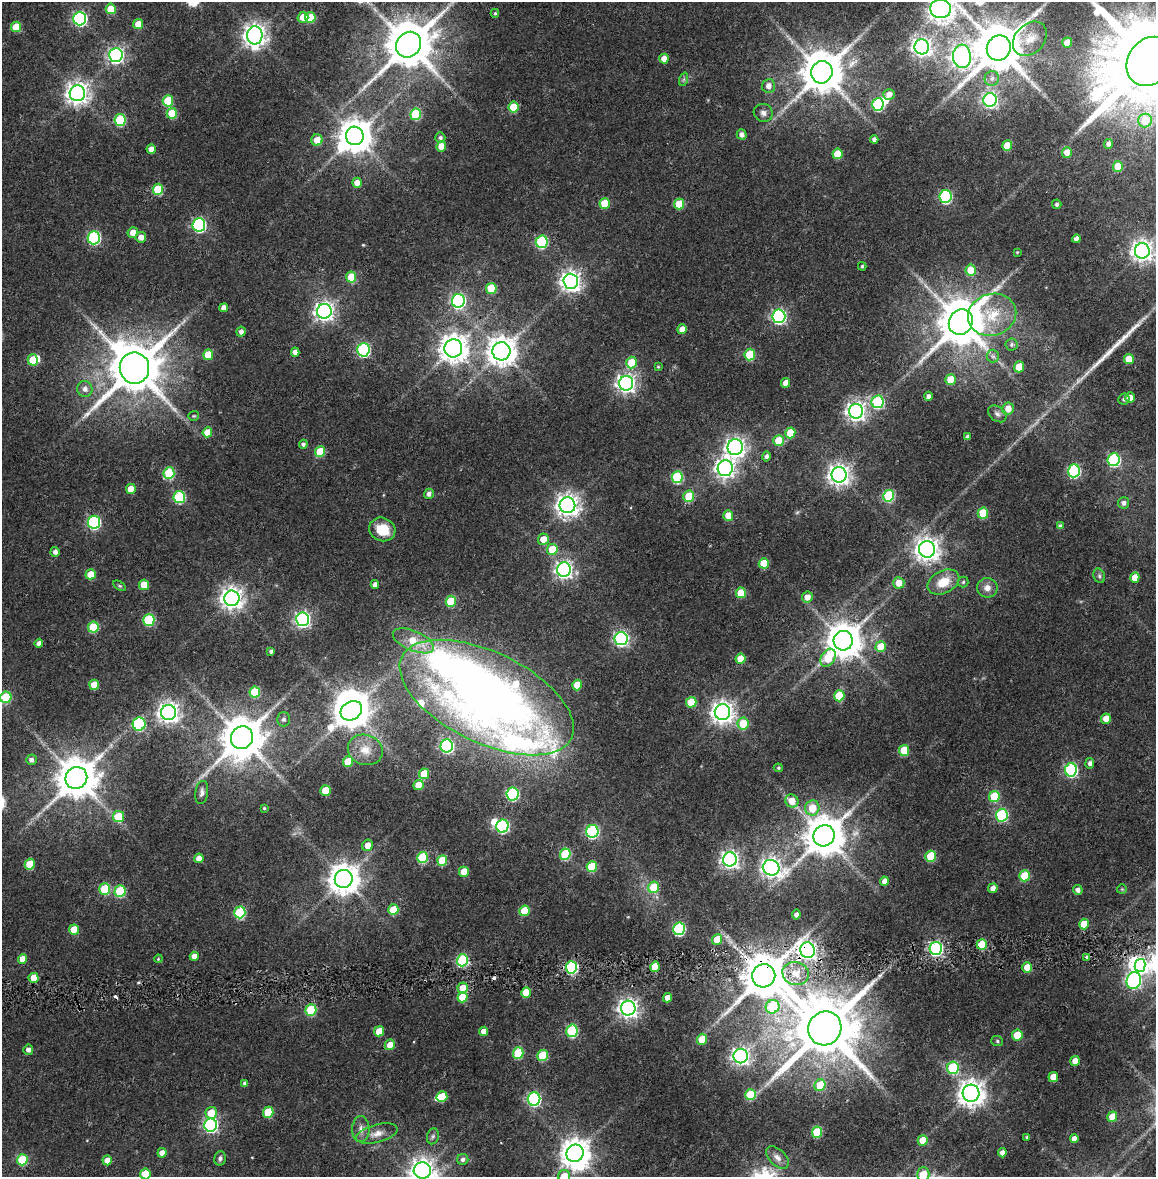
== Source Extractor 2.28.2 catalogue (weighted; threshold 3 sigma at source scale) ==
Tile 7 of 4 x 4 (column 3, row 2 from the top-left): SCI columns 2323-3476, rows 2425-3599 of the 4634 x 4850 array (HDU 1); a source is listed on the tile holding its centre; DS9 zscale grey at full resolution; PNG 1158 x 1179 px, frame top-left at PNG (2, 2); each listed source drawn as its Kron ellipse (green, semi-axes under 4 px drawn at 4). Shown black and unused: <1% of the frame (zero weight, under 2 of 4 exposures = <1% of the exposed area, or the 3 px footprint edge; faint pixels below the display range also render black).
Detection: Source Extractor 2.28.2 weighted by HDU 2 'WHT'; one run over the whole footprint, this tile lists its part. Background 0.0247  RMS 0.0043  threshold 0.0193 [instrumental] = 3 sigma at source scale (4.5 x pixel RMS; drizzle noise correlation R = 1.50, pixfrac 1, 0.0396/0.0396 arcsec/px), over >= 5 px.
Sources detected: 306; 3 too faint to see at this stretch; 8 inside a brighter object's white glare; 2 cosmic-ray / hot-pixel residue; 1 long thin detection or spike segment (spike, bleed or trail) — neither listed nor drawn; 4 inside a brighter listed object's ellipse — not listed separately; the other 288 listed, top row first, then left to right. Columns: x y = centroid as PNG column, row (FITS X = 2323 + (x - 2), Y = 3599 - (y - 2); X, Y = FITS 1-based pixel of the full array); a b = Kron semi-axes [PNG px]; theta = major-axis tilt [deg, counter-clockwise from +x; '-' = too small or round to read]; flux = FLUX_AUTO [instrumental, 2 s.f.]
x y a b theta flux
111 9 5 5 - 8.9
941 9 10 9 - 430
495 13 4 4 - 0.53
303 17 5 5 - 5.1
310 17 5 5 - 11
80 18 7 6 - 82
138 24 5 5 - 5.9
16 27 5 5 - 9.5
255 35 9 7 -88 300
1030 39 19 14 46 6.7
1067 43 5 5 - 5.7
409 45 13 12 - 1900
922 47 7 7 - 200
999 48 13 12 - 2100
116 55 7 6 - 120
962 56 12 9 -86 240
664 59 5 4 - 3.2
1150 61 26 22 54 8200
822 72 11 10 - 1400
992 78 7 7 - 1.6
684 79 7 4 71 0.7
768 86 7 6 - 2.7
77 93 8 8 - 290
889 94 5 5 - 2.4
990 100 7 6 - 82
168 101 5 5 - 14
878 105 6 6 - 37
513 107 5 5 - 12
172 113 5 5 - 12
763 113 9 9 - 1.9
416 114 6 5 - 21
120 120 6 5 - 23
1145 121 7 6 - 7.5
742 134 5 5 - 2
355 136 9 9 - 720
440 138 5 5 - 0.92
874 139 4 4 - 1.4
317 140 6 5 - 5.3
1109 144 5 4 - 1.5
441 146 5 4 - 4.6
1007 146 5 5 - 7.9
151 149 4 4 - 3
1067 152 5 5 - 4.4
837 154 5 5 - 8.8
1118 166 5 5 - 8.6
357 183 5 5 - 3.8
158 189 5 5 - 18
945 196 6 6 - 48
605 203 5 5 - 9.6
679 204 5 5 - 10
1057 204 5 4 - 0.85
199 225 6 6 - 65
133 232 5 5 - 3.6
141 237 5 5 - 2.6
94 238 6 6 - 45
1076 239 4 4 - 1.9
542 242 6 6 - 35
1142 251 8 7 - 250
1017 252 4 3 - 0.36
862 266 4 3 - 0.58
971 270 5 5 - 13
351 277 5 5 - 11
571 281 7 7 - 220
491 288 5 5 - 11
458 301 7 6 - 91
224 308 4 4 - 2.7
324 311 7 7 - 200
992 315 24 21 16 14
779 316 7 6 - 81
961 322 13 11 56 1800
682 329 5 4 - 3.3
241 332 5 4 - 1.7
1011 344 6 6 - 0.87
453 348 9 9 - 480
363 350 6 6 - 53
501 351 9 9 - 530
295 352 4 4 - 2.1
208 355 5 5 - 9.7
750 355 6 5 - 16
993 356 6 6 - 1.1
1129 359 5 5 - 6.7
33 360 5 5 - 12
632 363 6 5 - 11
658 367 4 4 - 0.39
1019 367 5 5 - 7.9
134 368 15 15 - 2300
950 380 5 5 - 7.7
626 383 7 7 - 180
786 383 5 4 - 4
85 389 8 7 - 2.1
928 396 4 4 - 1.5
1130 398 5 5 - 2.9
1124 399 6 5 - 0.87
878 402 6 6 - 36
1008 409 6 6 - 3.9
856 411 7 7 - 200
997 414 10 7 -39 1.5
194 416 5 4 - 0.49
207 432 5 5 - 6.1
790 433 5 5 - 8.5
968 437 4 4 - 1.3
778 441 5 5 - 9.3
303 444 4 4 - 1.1
735 447 8 7 - 190
320 451 5 5 - 12
767 456 5 4 - 1.2
1114 460 6 6 - 48
725 468 8 7 - 190
1074 471 6 6 - 50
169 473 6 5 - 22
839 475 7 7 - 260
677 477 6 5 - 25
131 489 5 5 - 5.2
429 494 5 5 - 1.5
689 496 6 5 - 11
889 496 6 5 - 27
179 497 6 6 - 33
1124 503 6 5 - 1.4
567 505 8 8 - 300
983 513 5 5 - 14
728 515 5 5 - 5.7
94 522 6 6 - 50
1060 526 4 4 - 1
382 529 13 11 -23 9.9
543 539 6 5 - 5.1
552 549 5 5 - 10
927 549 8 8 - 330
55 552 5 4 - 1.8
764 563 5 5 - 9
564 570 7 7 - 150
91 574 5 5 - 7.5
1099 576 7 5 -69 0.95
1135 578 5 4 - 5.8
943 582 17 11 26 7.9
963 582 5 5 - 0.64
899 583 6 5 - 5
144 585 5 5 - 8.1
375 585 4 4 - 1.9
120 586 7 4 -31 0.56
987 588 10 9 - 2.7
741 593 5 5 - 10
807 597 6 5 - 2.9
232 598 8 7 - 270
451 601 5 5 - 15
303 619 7 6 - 120
149 620 6 5 - 26
93 627 5 5 - 19
621 639 6 6 - 90
413 641 22 10 -23 9.2
843 641 10 9 - 910
39 643 4 4 - 1.8
881 647 5 5 - 9.4
271 651 3 3 - 0.77
828 658 10 6 60 12
741 659 5 5 - 7.3
94 685 5 5 - 6
577 685 5 5 - 6.8
255 692 5 5 - 16
839 696 5 5 - 13
6 697 6 5 - 16
487 697 94 45 -26 370
691 702 5 5 - 12
351 711 11 9 31 770
722 712 8 7 - 270
169 713 7 7 - 240
283 719 7 6 - 1.3
1106 719 5 5 - 4.1
139 724 6 6 - 36
743 724 6 5 - 12
242 738 11 11 - 1400
447 746 6 6 - 56
365 750 18 15 -21 6
904 750 5 5 - 14
31 760 5 5 - 1.5
348 762 5 5 - 9.4
1090 763 5 4 - 1.2
778 768 4 3 - 0.5
1071 770 7 6 - 54
424 774 5 5 - 9.8
76 778 11 10 - 1300
418 785 5 5 - 5.9
325 790 5 5 - 8.1
202 792 12 6 80 1.5
512 794 6 6 - 44
994 797 5 5 - 18
792 801 7 6 - 5.1
264 808 3 3 - 0.45
812 808 7 7 - 7.5
1002 815 6 6 - 42
118 816 5 5 - 10
502 826 6 6 - 53
592 831 6 6 - 51
824 836 11 10 - 1300
368 845 6 5 - 4
565 854 6 5 - 24
931 856 5 5 - 16
422 857 6 5 - 26
199 858 5 4 - 3.7
730 859 7 7 - 160
442 860 5 5 - 11
30 864 5 5 - 11
592 867 5 5 - 19
771 868 8 7 - 190
464 872 5 5 - 6.7
1025 876 5 5 - 16
344 879 9 9 - 600
884 881 4 4 - 2.6
654 887 6 5 - 12
993 888 5 4 - 2.3
105 889 5 5 - 17
1122 889 5 5 - 0.44
1078 890 5 5 - 1.7
120 891 6 5 - 23
393 910 5 5 - 9.7
524 911 5 5 - 9.8
240 912 6 5 - 29
796 915 5 4 - 1.2
1084 924 5 5 - 7.1
74 929 5 5 - 7.3
679 929 6 6 - 45
717 939 5 5 - 8.5
982 945 5 5 - 13
936 948 6 6 - 72
807 950 8 7 - 170
194 956 4 4 - 2.6
1087 958 4 3 - 1.5
23 959 5 4 - 4.4
158 959 4 3 - 0.35
462 960 6 5 - 35
1140 965 6 5 - 57
571 967 6 5 - 45
655 967 5 4 - 9
1027 967 5 5 - 6.8
796 973 13 11 -15 5.7
764 976 12 11 - 1700
33 978 5 5 - 6.5
1134 981 9 7 76 82
463 988 5 5 - 5.6
526 993 5 4 - 7.5
463 997 5 5 - 11
668 998 5 4 - 3.3
773 1007 7 6 - 23
628 1008 7 7 - 210
311 1010 6 5 - 23
825 1028 17 16 - 3700
379 1031 5 5 - 7
484 1031 4 4 - 3.3
572 1031 6 5 - 35
1017 1035 5 5 - 10
702 1039 5 5 - 7.5
997 1041 6 5 - 0.62
390 1045 5 5 - 4.7
28 1050 5 5 - 1.7
518 1053 6 5 - 20
542 1056 5 5 - 15
741 1056 7 7 - 160
1075 1061 5 4 - 3.1
953 1068 6 5 - 27
1053 1077 5 5 - 4.5
245 1083 4 4 - 1.3
820 1085 6 5 - 9.7
971 1093 8 8 - 420
750 1095 5 5 - 14
442 1097 5 5 - 11
534 1099 6 6 - 67
268 1112 5 5 - 14
211 1113 6 5 - 7.1
1112 1117 5 5 - 6.4
211 1125 6 6 - 86
361 1129 13 8 90 2.5
817 1132 5 5 - 16
377 1134 21 9 14 4.1
433 1136 8 6 74 0.95
1027 1137 3 3 - 0.42
1074 1139 4 4 - 2.5
923 1140 5 5 - 7.1
162 1153 5 4 - 2.8
575 1153 9 8 - 530
1002 1153 4 4 - 2.1
220 1158 7 5 77 1.1
777 1158 14 8 -44 2.4
463 1159 6 5 - 1.3
22 1160 5 5 - 20
107 1160 5 4 - 3.5
422 1171 8 8 - 300
145 1174 5 5 - 11
923 1175 7 6 - 8.2
564 1176 6 6 - 5.3
Overlapping masked pixels (flux is a lower limit): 3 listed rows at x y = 936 948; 807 950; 764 976
Isophote crosses this tile's border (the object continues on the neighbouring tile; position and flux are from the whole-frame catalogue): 6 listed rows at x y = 941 9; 1150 61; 422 1171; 145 1174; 923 1175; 564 1176